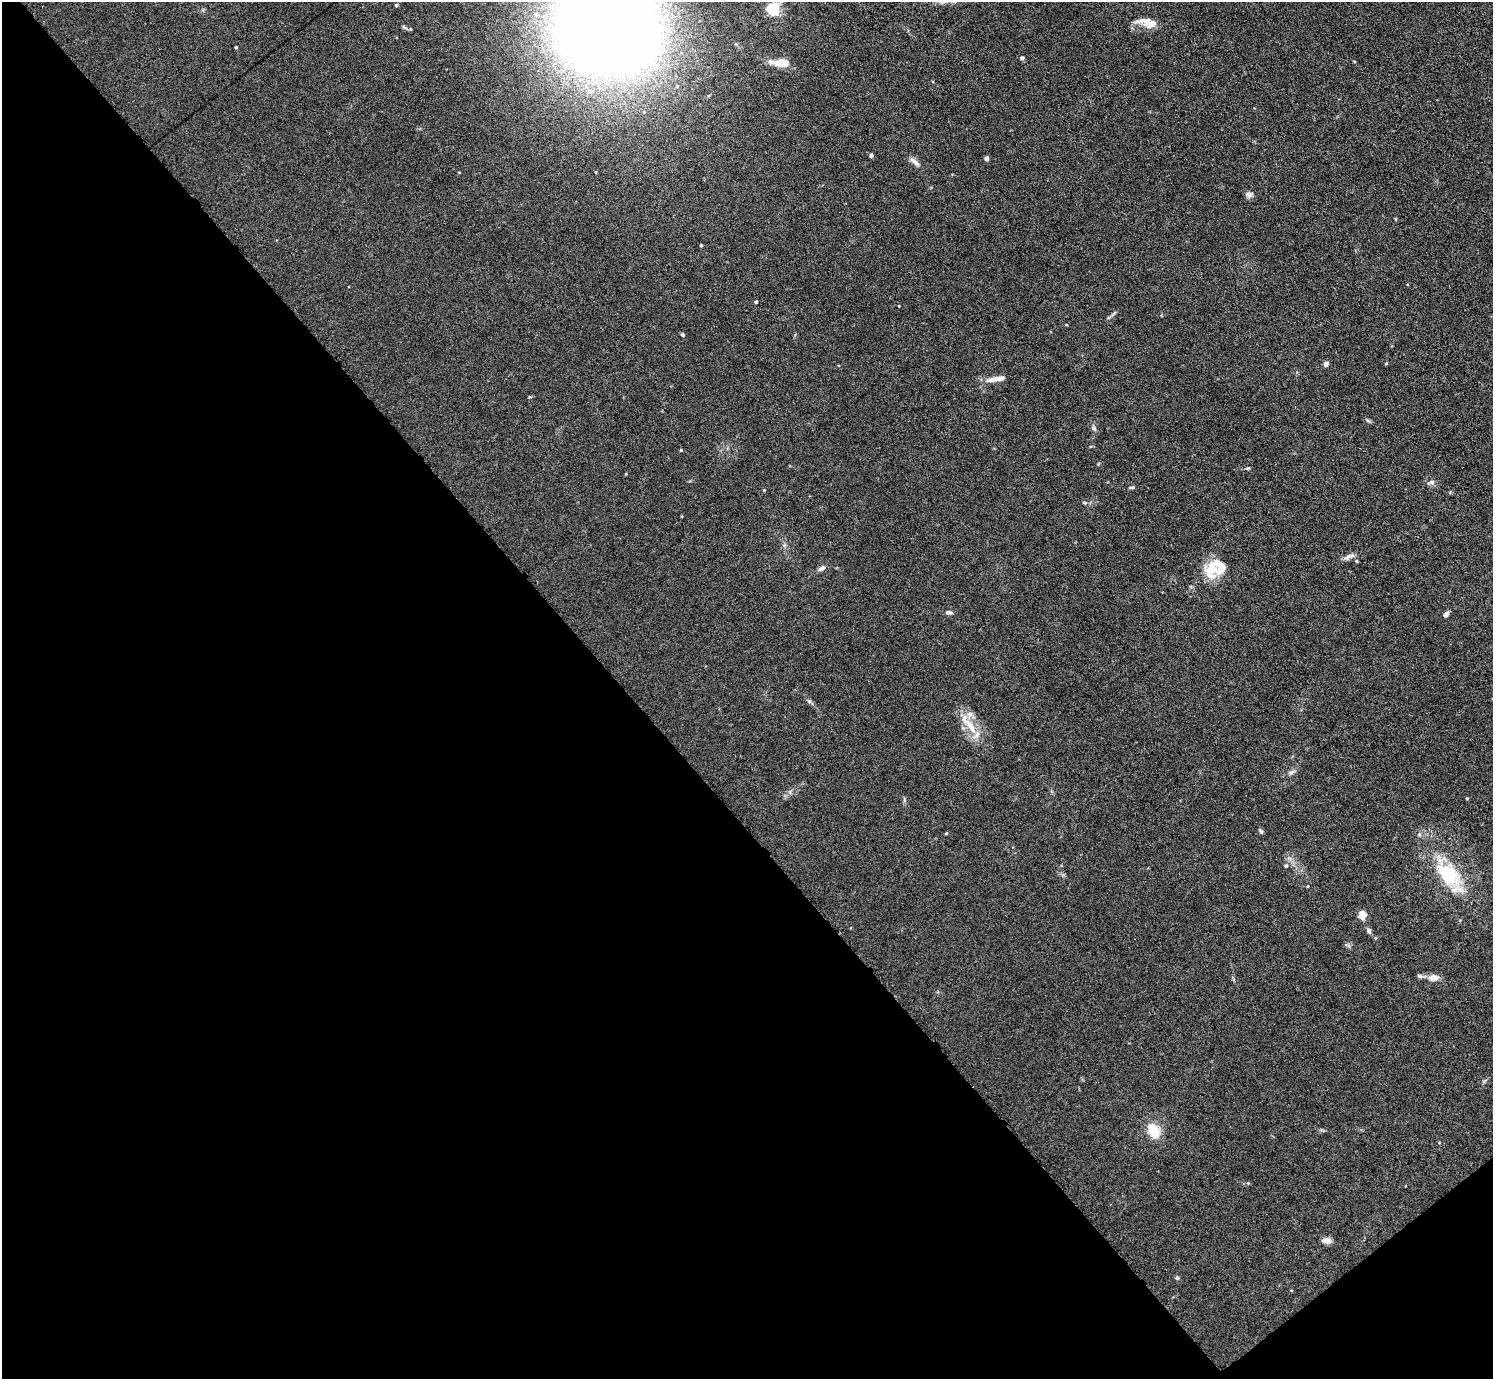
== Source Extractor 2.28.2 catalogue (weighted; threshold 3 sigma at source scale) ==
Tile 14 of 4 x 4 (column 2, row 4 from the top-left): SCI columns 1596-3086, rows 158-1534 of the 6126 x 6131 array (HDU 1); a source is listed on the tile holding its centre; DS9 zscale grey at full resolution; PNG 1495 x 1381 px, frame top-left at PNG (2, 2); no overlay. Shown black and unused: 43% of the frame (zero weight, under 3 of 6 exposures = <1% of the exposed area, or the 3 px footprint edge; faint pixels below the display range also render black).
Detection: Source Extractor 2.28.2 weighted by HDU 2 'WHT'; one run over the whole footprint, this tile lists its part. Background 0.0396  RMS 0.004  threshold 0.0164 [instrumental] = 3 sigma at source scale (4.09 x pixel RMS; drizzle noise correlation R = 1.36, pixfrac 0.8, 0.05/0.05 arcsec/px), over >= 5 px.
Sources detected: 53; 7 inside a brighter listed object's ellipse — not listed separately; the other 46 listed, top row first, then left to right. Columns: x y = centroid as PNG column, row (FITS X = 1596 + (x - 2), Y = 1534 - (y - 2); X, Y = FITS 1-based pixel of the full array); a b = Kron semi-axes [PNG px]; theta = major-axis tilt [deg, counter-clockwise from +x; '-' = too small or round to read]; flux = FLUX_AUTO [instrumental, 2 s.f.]
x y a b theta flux
396 5 4 4 - 0.49
773 9 5 5 - 66
1146 21 29 8 2 3.8
607 29 100 83 -19 560
236 47 4 3 - 0.35
1022 58 4 4 - 1.2
783 63 16 8 -3 5.8
871 155 5 4 - 0.76
986 159 4 4 - 1.4
915 162 18 6 -38 2
596 172 3 2 - 0.24
1249 195 10 7 -3 1.4
1395 219 4 3 - 0.41
701 245 4 3 - 0.34
756 302 4 3 - 0.57
899 306 4 2 - 0.21
682 335 5 5 - 0.52
1326 364 5 5 - 1.5
999 378 22 6 9 3
1368 421 7 4 -20 0.61
1094 428 7 5 -46 0.79
681 450 4 4 - 0.34
1248 468 5 4 - 0.43
1431 482 10 6 15 1.4
1132 487 7 4 11 0.54
764 490 4 4 - 0.3
1084 503 6 4 -45 0.49
1349 556 18 6 21 1.9
1357 561 4 3 - 0.5
822 568 11 6 35 1.3
1211 569 25 17 81 9.5
948 612 8 5 6 1
1446 614 6 5 - 1.5
969 724 39 9 -52 8
1292 772 11 4 26 1.1
1467 798 4 3 - 0.29
1261 831 8 4 -65 0.67
1419 834 5 5 - 0.65
1286 865 6 5 - 0.74
1449 875 50 21 -55 25
1362 915 10 8 85 2.9
1369 931 8 5 -72 1
1433 978 15 9 3 2.7
1153 1130 11 8 -61 13
1326 1241 13 6 -4 2
1177 1278 5 5 - 0.66
Isophote crosses this tile's border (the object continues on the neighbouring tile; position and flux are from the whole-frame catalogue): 1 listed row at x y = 607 29